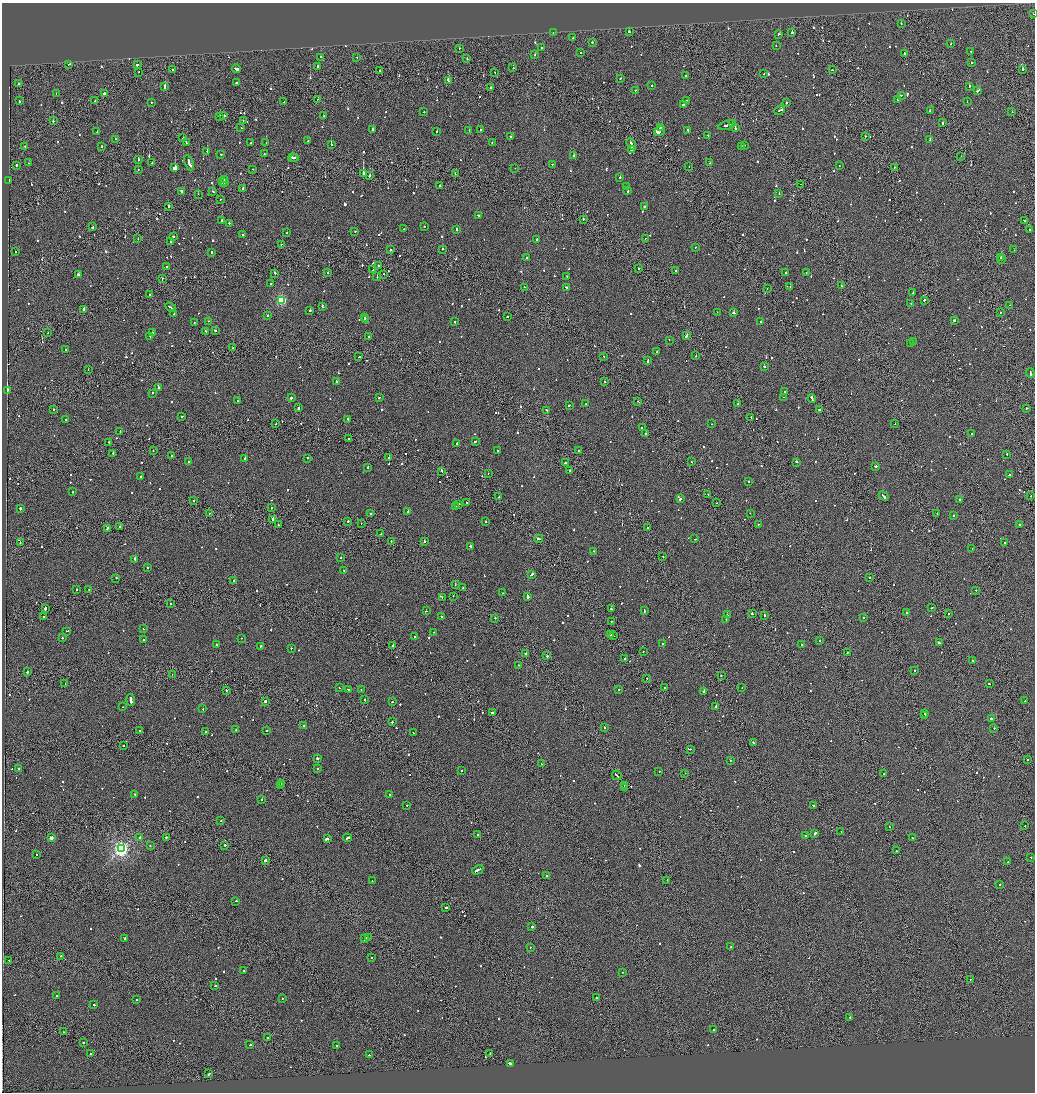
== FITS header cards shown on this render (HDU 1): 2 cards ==
NAXIS1  =                 2065
NAXIS2  =                 2180

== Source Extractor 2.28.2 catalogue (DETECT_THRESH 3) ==
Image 2065 x 2180 px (HDU 1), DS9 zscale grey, zoomed out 1/2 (1 PNG px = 2 x 2 image px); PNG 1037 x 1094 px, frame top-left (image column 1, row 2179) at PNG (2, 3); each listed source drawn as its Kron ellipse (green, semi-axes under 4 px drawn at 4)
Background -0.111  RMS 0.067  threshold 0.201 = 3 sigma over >= 5 px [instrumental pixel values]
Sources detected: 1178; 72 cannot appear on this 1/2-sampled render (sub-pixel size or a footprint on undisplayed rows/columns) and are neither listed nor drawn; of the other 1106, the 500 brightest by FLUX_AUTO listed and drawn (606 fainter detections omitted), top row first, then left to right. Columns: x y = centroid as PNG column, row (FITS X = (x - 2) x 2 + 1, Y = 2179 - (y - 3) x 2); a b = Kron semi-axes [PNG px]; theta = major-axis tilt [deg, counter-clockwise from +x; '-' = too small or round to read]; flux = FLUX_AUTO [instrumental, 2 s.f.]
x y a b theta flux
1033 14 2 1 - 83
901 24 2 1 - 100
629 32 2 2 - 160
792 32 2 2 - 600
553 33 2 1 - 130
779 34 2 2 - 120
573 38 2 2 - 470
592 42 2 2 - 130
951 43 2 1 - 96
776 46 2 2 - 73
459 48 2 2 - 79
541 48 2 2 - 210
971 51 2 2 - 74
581 53 2 2 - 75
905 54 2 2 - 770
535 55 2 2 - 92
321 57 2 2 - 210
357 57 2 1 - 76
467 59 2 2 - 93
972 62 2 2 - 91
69 64 3 2 - 300
137 65 2 2 - 100
317 66 2 2 - 130
513 68 2 2 - 110
173 69 2 2 - 87
236 69 4 2 - 5300
1022 69 2 2 - 640
832 70 2 2 - 110
380 71 2 1 - 73
139 72 2 1 - 220
495 73 2 2 - 92
764 73 2 1 - 87
686 76 2 2 - 320
620 79 2 2 - 97
448 81 4 2 - 1100
236 82 2 2 - 110
18 83 2 2 - 72
651 85 2 2 - 150
969 86 3 2 - 140
165 87 3 2 - 490
490 88 2 1 - 250
635 90 2 1 - 86
978 90 4 2 - 140
56 94 2 1 - 87
104 94 2 2 - 440
901 95 3 2 - 130
317 99 2 1 - 110
898 99 3 2 - 230
686 100 2 2 - 76
20 101 3 2 - 130
95 101 2 2 - 120
151 102 2 2 - 160
284 102 2 2 - 180
786 102 2 2 - 150
967 102 2 1 - 130
683 105 2 2 - 530
780 110 5 2 - 420
930 110 3 2 - 160
424 112 2 2 - 130
1012 112 2 1 - 74
224 116 2 2 - 120
323 116 2 2 - 81
220 117 2 2 - 170
243 120 2 2 - 87
53 121 2 1 - 260
942 122 2 1 - 460
733 124 4 1 - 250
727 125 9 2 13 490
660 127 3 2 - 260
241 128 2 2 - 72
735 128 2 2 - 450
372 130 4 2 - 250
481 130 2 2 - 200
687 130 2 2 - 72
437 131 2 2 - 91
469 131 2 1 - 190
660 131 6 2 34 3300
97 132 2 2 - 90
708 135 2 2 - 120
865 136 2 1 - 93
511 137 2 2 - 160
183 138 2 1 - 86
115 139 2 2 - 110
930 140 2 2 - 100
308 141 2 2 - 230
251 142 2 2 - 95
186 143 3 2 - 290
266 143 2 2 - 100
492 143 2 2 - 89
631 144 6 2 -62 500
331 145 2 2 - 480
744 145 3 2 - 250
25 146 2 2 - 72
102 146 2 2 - 77
741 146 2 2 - 92
632 150 3 2 - 720
207 151 2 2 - 79
221 154 2 2 - 72
264 154 2 2 - 120
574 155 2 2 - 95
961 156 2 1 - 76
293 158 5 2 - 360
295 158 2 2 - 240
138 160 2 2 - 440
29 163 2 1 - 100
152 163 2 2 - 130
189 163 8 2 -68 680
710 163 2 1 - 96
552 164 2 1 - 150
16 166 3 2 - 190
839 166 2 2 - 72
689 167 2 1 - 74
895 167 2 1 - 120
175 168 3 2 - 16000
515 168 2 1 - 71
138 169 2 2 - 76
253 169 2 2 - 130
363 173 2 2 - 2700
455 173 2 1 - 85
369 175 3 2 - 240
620 177 2 2 - 160
224 180 2 2 - 94
9 181 2 2 - 440
222 182 2 1 - 170
225 183 2 1 - 190
801 184 2 1 - 72
440 186 2 2 - 260
627 186 2 1 - 93
243 188 2 2 - 150
213 191 2 2 - 220
628 191 3 2 - 170
182 192 3 2 - 300
779 193 2 2 - 100
198 194 2 1 - 72
220 199 2 1 - 84
168 206 2 2 - 140
644 207 2 2 - 320
478 215 3 1 - 100
583 219 2 2 - 370
222 220 2 2 - 620
1024 220 2 2 - 77
229 223 2 2 - 150
424 226 2 2 - 110
93 227 3 2 - 250
404 229 2 2 - 80
457 229 3 2 - 140
1030 229 2 2 - 100
355 231 2 2 - 74
287 232 2 2 - 280
242 234 2 2 - 130
173 237 2 2 - 370
645 238 2 1 - 100
138 239 2 1 - 87
537 239 2 2 - 550
171 242 2 2 - 73
281 244 2 1 - 87
695 247 2 1 - 85
443 249 2 2 - 650
390 250 2 1 - 200
1014 250 2 1 - 240
15 252 2 2 - 93
211 252 2 2 - 95
1001 257 2 2 - 530
527 258 2 2 - 140
1002 259 2 1 - 78
378 265 2 2 - 120
166 267 2 2 - 95
639 269 2 1 - 180
373 270 3 2 - 88
676 271 2 2 - 110
328 272 2 2 - 100
785 272 2 2 - 72
275 273 2 2 - 310
806 273 2 1 - 74
78 274 3 2 - 130
384 274 2 2 - 150
567 276 2 2 - 100
377 277 2 2 - 84
162 279 3 1 - 110
271 283 2 2 - 120
841 286 2 1 - 81
524 287 2 2 - 76
567 287 3 2 - 130
790 287 2 1 - 180
767 289 2 1 - 100
913 293 2 1 - 180
149 295 2 1 - 200
281 300 3 3 - 1200
924 300 2 1 - 130
911 303 2 2 - 120
1010 305 2 1 - 84
322 306 3 2 - 170
171 307 6 2 -32 320
83 309 2 2 - 250
310 310 2 2 - 160
717 312 2 2 - 85
1000 312 2 1 - 110
733 313 3 2 - 120
174 314 2 2 - 140
268 316 2 2 - 75
365 317 2 2 - 110
507 317 2 2 - 160
365 319 2 2 - 130
955 320 2 2 - 360
208 321 2 2 - 86
454 321 2 2 - 120
761 322 2 2 - 82
194 323 2 2 - 73
215 330 2 2 - 310
205 331 2 2 - 160
48 333 2 1 - 110
152 333 2 2 - 120
150 336 3 2 - 130
686 336 3 2 - 1100
368 337 2 2 - 71
669 340 2 2 - 82
913 342 2 1 - 150
911 343 2 2 - 250
233 348 2 2 - 160
66 349 2 1 - 80
657 352 2 2 - 120
604 356 2 1 - 110
696 356 2 1 - 110
359 357 2 1 - 240
648 361 4 2 - 240
764 367 2 2 - 130
88 370 2 2 - 71
1030 373 4 2 - 520
336 382 2 2 - 96
605 382 2 2 - 80
158 388 2 1 - 340
7 390 2 2 - 520
784 392 2 2 - 290
152 393 2 2 - 80
379 397 2 2 - 78
784 397 2 2 - 160
291 398 2 2 - 370
812 398 4 2 - 830
238 401 2 2 - 190
638 401 2 2 - 84
585 404 2 2 - 72
738 404 2 1 - 170
569 405 3 2 - 130
299 407 3 2 - 370
1026 408 2 2 - 180
53 409 2 2 - 82
819 409 2 2 - 510
546 410 2 2 - 73
182 416 2 2 - 130
751 417 2 2 - 170
65 420 2 1 - 71
348 420 3 2 - 330
276 424 2 1 - 78
711 424 2 2 - 81
895 424 2 1 - 110
642 428 2 2 - 100
120 432 3 2 - 170
646 434 2 2 - 81
972 434 2 2 - 200
348 438 2 2 - 220
475 441 2 2 - 170
109 442 2 1 - 91
457 443 2 2 - 80
498 450 2 2 - 90
153 451 2 1 - 100
579 451 2 1 - 150
113 453 3 2 - 330
1007 454 2 2 - 95
171 455 2 2 - 430
389 457 2 1 - 170
245 458 2 2 - 120
308 458 2 2 - 200
189 461 2 2 - 73
692 462 2 2 - 140
797 462 2 2 - 480
565 463 2 2 - 1200
875 466 3 2 - 150
367 467 2 2 - 280
570 470 2 1 - 370
442 471 3 1 - 210
488 474 2 1 - 100
1009 475 2 2 - 140
141 476 2 2 - 83
748 481 2 2 - 77
73 491 2 2 - 150
708 494 2 1 - 86
884 496 5 2 - 540
1031 496 2 1 - 100
499 497 2 2 - 450
680 499 2 2 - 470
959 499 2 2 - 200
194 500 2 2 - 120
467 503 2 2 - 94
717 503 2 1 - 200
459 504 2 2 - 170
455 507 2 2 - 160
20 508 2 2 - 160
272 508 2 2 - 130
408 511 2 2 - 94
209 513 2 1 - 100
750 513 2 1 - 75
370 514 2 2 - 120
937 514 2 2 - 300
954 515 2 2 - 88
273 519 2 2 - 130
348 521 2 1 - 280
486 522 2 2 - 70
361 524 2 1 - 90
758 524 2 2 - 93
278 525 2 1 - 76
1019 525 2 2 - 180
120 527 2 2 - 1600
647 528 2 2 - 95
107 529 3 2 - 200
381 534 2 2 - 110
539 539 4 2 - 250
695 539 2 2 - 120
391 541 2 1 - 90
424 541 2 2 - 230
1004 542 2 2 - 92
20 543 2 1 - 90
471 546 4 2 - 190
972 548 2 2 - 130
593 551 3 2 - 130
663 557 2 2 - 120
341 558 2 1 - 240
135 559 3 2 - 170
147 568 2 2 - 150
344 570 2 2 - 97
532 575 3 2 - 200
116 578 2 2 - 100
869 578 2 2 - 110
234 581 2 2 - 110
455 585 2 1 - 110
463 588 2 1 - 140
76 590 2 2 - 75
89 590 2 2 - 75
976 590 2 1 - 78
502 593 2 2 - 77
453 596 2 2 - 120
527 596 3 2 - 1500
442 597 2 2 - 86
171 604 2 2 - 79
45 608 2 2 - 480
932 608 3 2 - 100
611 609 2 2 - 460
644 610 2 2 - 180
426 611 2 1 - 150
907 612 2 2 - 140
752 613 3 2 - 200
949 614 2 2 - 150
727 615 2 1 - 620
764 615 2 2 - 120
43 617 2 2 - 150
441 617 2 2 - 91
863 617 2 2 - 190
495 618 2 1 - 85
726 619 2 2 - 170
611 622 2 2 - 95
143 629 2 2 - 86
66 631 2 1 - 350
434 632 2 2 - 77
611 635 3 2 - 330
613 636 2 1 - 120
415 637 2 2 - 84
62 638 2 2 - 150
241 638 2 2 - 80
144 639 2 2 - 81
819 641 2 2 - 220
663 643 2 2 - 73
939 643 3 2 - 330
801 644 2 2 - 100
216 645 2 2 - 82
393 645 2 2 - 87
260 646 2 2 - 210
291 648 2 2 - 82
643 652 2 2 - 83
847 652 2 2 - 180
526 654 2 1 - 170
547 655 2 2 - 330
625 658 2 2 - 96
972 660 2 2 - 190
518 665 2 2 - 80
915 671 2 1 - 270
27 672 2 2 - 150
172 674 2 1 - 84
721 675 2 1 - 78
647 678 2 2 - 90
65 684 2 1 - 73
989 684 2 1 - 120
339 688 2 1 - 130
664 688 2 2 - 110
742 688 2 2 - 84
348 689 3 2 - 110
226 690 2 2 - 81
361 690 2 2 - 80
618 690 3 2 - 180
704 692 2 2 - 400
364 699 2 2 - 88
131 700 6 2 -84 320
265 701 2 2 - 270
1025 701 2 2 - 79
392 702 2 1 - 140
716 706 2 1 - 1000
123 707 2 1 - 100
203 709 2 2 - 80
492 713 2 2 - 410
925 713 3 2 - 420
925 716 2 1 - 130
991 718 2 2 - 760
392 722 2 2 - 280
303 725 2 2 - 85
604 728 2 2 - 110
994 728 2 2 - 130
235 730 2 2 - 240
267 730 2 2 - 110
140 731 2 2 - 120
206 731 2 2 - 91
413 733 2 1 - 100
753 742 2 2 - 140
123 745 2 1 - 74
690 749 2 1 - 150
317 758 2 2 - 1200
731 760 2 2 - 85
1028 760 2 2 - 130
541 764 2 2 - 94
19 769 2 2 - 93
317 769 2 2 - 110
462 771 2 1 - 290
659 771 2 2 - 80
685 773 2 1 - 82
884 774 2 1 - 790
617 775 5 1 - 480
282 784 2 2 - 340
280 786 2 1 - 75
624 786 2 1 - 140
624 788 2 2 - 200
134 794 2 2 - 92
389 795 2 2 - 160
262 799 2 2 - 97
407 805 2 2 - 71
813 805 2 2 - 300
221 821 2 2 - 83
1025 825 2 1 - 140
889 827 2 2 - 130
841 832 2 2 - 70
815 834 3 2 - 620
478 835 2 2 - 87
805 835 2 2 - 430
140 837 2 2 - 130
167 837 2 2 - 110
912 837 2 2 - 100
51 838 2 2 - 110
348 838 4 2 - 300
327 839 3 2 - 600
225 845 2 2 - 310
150 846 2 2 - 130
121 849 4 4 - 4400
896 851 2 1 - 150
36 855 2 2 - 96
1031 857 2 1 - 160
265 860 2 2 - 1300
1008 862 2 1 - 83
478 870 6 2 28 500
547 876 3 2 - 300
372 880 2 1 - 140
667 880 2 1 - 71
1000 885 2 2 - 150
236 901 2 2 - 77
446 907 2 2 - 130
532 926 3 2 - 860
124 938 2 2 - 110
368 938 2 2 - 130
365 939 3 2 - 460
530 947 2 2 - 100
731 947 2 2 - 200
61 956 2 1 - 80
372 957 2 2 - 170
9 960 2 1 - 72
244 971 2 2 - 110
622 972 2 2 - 77
970 979 2 1 - 120
215 986 2 2 - 120
56 996 2 2 - 76
596 997 2 1 - 570
282 998 2 1 - 76
136 1000 2 2 - 80
94 1005 2 2 - 110
850 1017 2 2 - 76
714 1030 2 1 - 130
63 1032 2 1 - 110
268 1038 2 2 - 84
84 1043 2 2 - 96
250 1045 2 2 - 110
336 1046 2 2 - 170
490 1053 2 2 - 160
90 1054 2 2 - 73
369 1055 2 2 - 360
511 1063 4 2 - 370
209 1074 3 2 - 170
At the frame edge (FLAGS 8, measured only in part): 1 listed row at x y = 1033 14
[606 fainter detections neither listed nor drawn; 72 sub-pixel or undisplayed-footprint detections neither listed nor drawn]